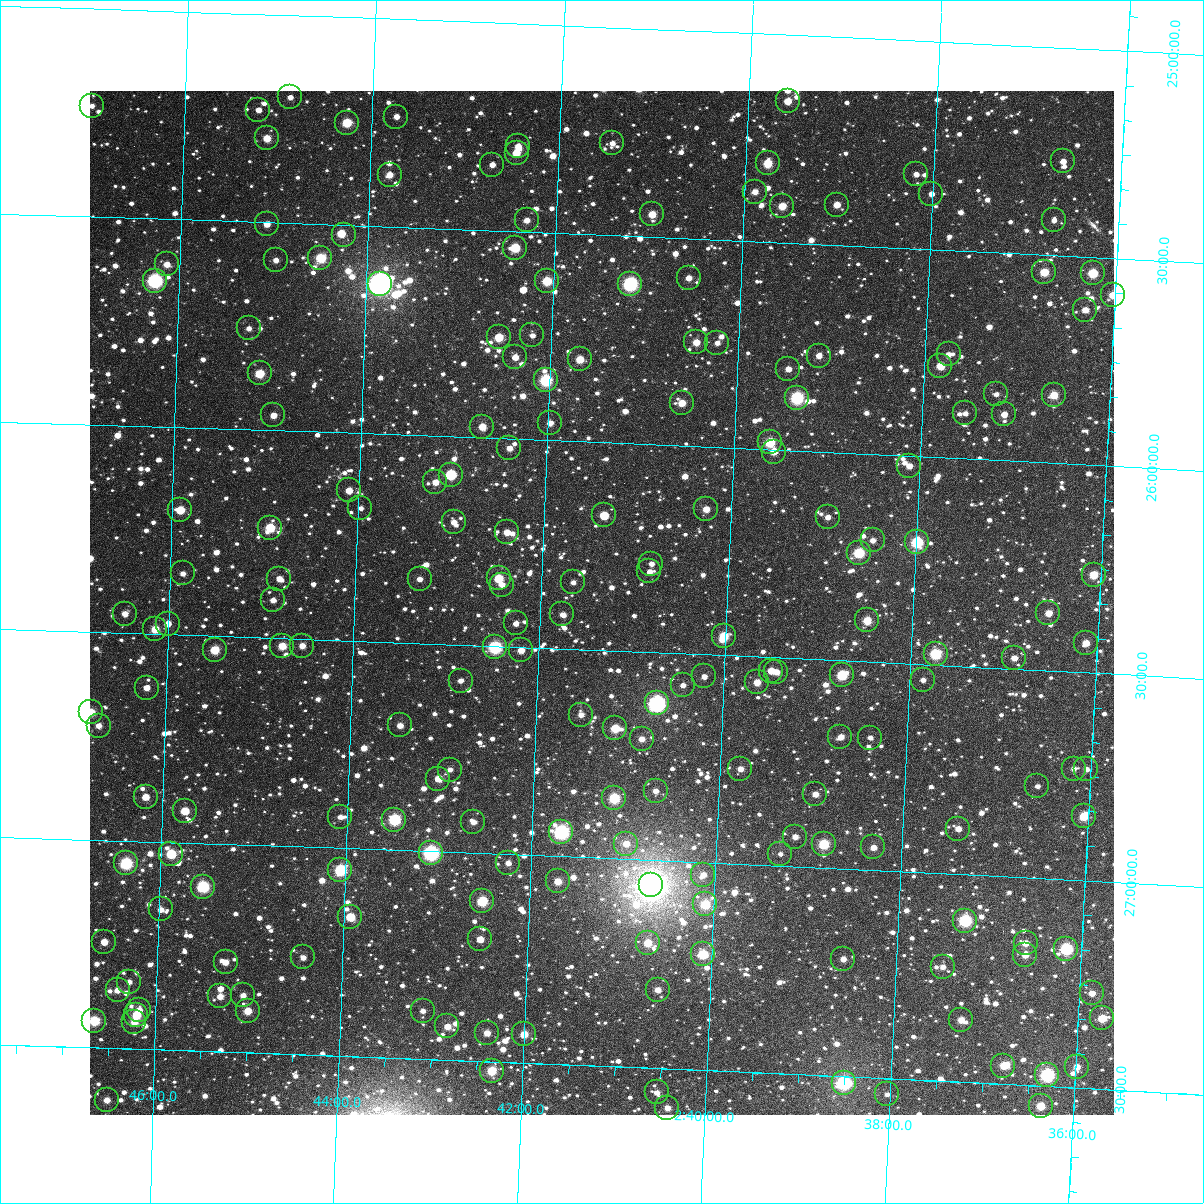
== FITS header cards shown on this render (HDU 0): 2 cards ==
NAXIS1  =                 1024
NAXIS2  =                 1024

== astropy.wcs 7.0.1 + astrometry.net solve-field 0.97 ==
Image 1024 x 1024 px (HDU 0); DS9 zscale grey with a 90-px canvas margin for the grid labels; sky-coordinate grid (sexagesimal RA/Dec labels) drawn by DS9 from the SOLVED WCS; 195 Tycho-2 reference stars matched to detected sources circled (green)
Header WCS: RA---TAN-SIP/DEC--TAN-SIP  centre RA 02:41:21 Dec +26:23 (40.34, +26.39 deg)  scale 8.67 arcsec/px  FOV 148.0' x 148.0'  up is +178 deg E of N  parity flipped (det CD > 0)
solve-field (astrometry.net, Tycho-2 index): VERIFIED the header's WCS against the Tycho-2 star catalogue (verified at 6 index scales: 16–195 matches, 0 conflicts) and refined it, rather than solving blind
Solved WCS: RA---TAN-SIP/DEC--TAN-SIP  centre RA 02:41:21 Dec +26:23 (40.34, +26.39 deg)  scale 8.67 arcsec/px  FOV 148.0' x 148.0'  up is +178 deg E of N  parity flipped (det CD > 0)
The solver's refit moves the header's centre by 0.16 arcsec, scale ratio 1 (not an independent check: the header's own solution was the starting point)
Tycho-2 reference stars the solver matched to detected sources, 195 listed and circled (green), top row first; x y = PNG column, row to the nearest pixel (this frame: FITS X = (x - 90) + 1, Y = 1024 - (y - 91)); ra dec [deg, ICRS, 3 dp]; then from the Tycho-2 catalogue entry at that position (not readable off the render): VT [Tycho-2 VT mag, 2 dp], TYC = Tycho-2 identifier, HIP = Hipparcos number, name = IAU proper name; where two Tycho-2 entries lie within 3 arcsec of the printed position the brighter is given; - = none
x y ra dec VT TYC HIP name
290 97 41.219 +25.197 11.80 1772-23-1 - -
788 101 39.896 +25.160 10.91 1772-310-1 - -
92 106 41.747 +25.233 11.62 1772-2-1 - -
258 110 41.303 +25.230 11.80 1772-739-1 - -
396 117 40.935 +25.235 11.40 1772-37-1 - -
347 123 41.067 +25.254 9.86 1772-756-1 - -
267 138 41.278 +25.298 10.74 1772-903-1 - -
612 143 40.358 +25.279 11.59 1772-139-1 - -
518 146 40.608 +25.296 10.91 1772-964-1 - -
517 153 40.611 +25.311 10.63 1772-669-1 - -
1063 161 39.157 +25.273 11.67 1771-454-1 - -
768 163 39.942 +25.311 9.99 1772-862-1 - -
492 165 40.675 +25.342 11.94 1772-659-1 - -
916 174 39.546 +25.321 12.17 1771-1215-1 - -
390 175 40.948 +25.375 11.20 1772-344-1 - -
755 192 39.973 +25.381 11.35 1772-222-1 - -
931 194 39.503 +25.367 12.25 1771-460-1 - -
837 205 39.754 +25.404 10.93 1771-994-1 - -
782 206 39.899 +25.413 10.59 1772-718-1 - -
652 214 40.244 +25.446 10.67 1772-732-1 - -
527 220 40.578 +25.472 11.32 1772-969-1 - -
1054 220 39.173 +25.416 12.27 1771-1190-1 - -
267 224 41.271 +25.504 11.35 1772-200-1 - -
344 235 41.065 +25.523 10.74 1772-986-1 12781 -
515 248 40.606 +25.539 9.73 1772-271-1 - -
320 258 41.125 +25.581 10.04 1772-676-1 - -
276 260 41.244 +25.590 11.66 1772-412-1 - -
167 264 41.534 +25.609 11.22 1772-216-1 - -
1044 272 39.191 +25.542 10.19 1771-1210-1 - -
1093 273 39.062 +25.539 9.80 1771-269-1 12131 -
689 278 40.140 +25.595 11.58 1772-293-1 - -
155 281 41.563 +25.650 7.97 1772-530-1 12926 -
547 281 40.517 +25.616 9.76 1772-396-1 - -
380 284 40.964 +25.638 6.40 1772-41-1 12744 -
630 284 40.295 +25.615 8.22 1772-976-1 12524 -
1113 295 39.007 +25.589 10.58 1771-691-1 - -
1085 310 39.077 +25.628 11.09 1771-338-1 - -
249 328 41.309 +25.757 12.11 1772-818-1 - -
532 335 40.551 +25.749 12.47 1772-202-1 - -
499 337 40.640 +25.757 10.13 1772-469-1 - -
696 342 40.112 +25.749 10.74 1772-6-1 - -
717 343 40.056 +25.748 12.39 1772-75-1 - -
949 354 39.437 +25.751 11.94 1771-658-1 - -
819 356 39.783 +25.769 11.55 1772-18-1 - -
515 357 40.594 +25.803 11.38 1772-12-1 - -
580 359 40.421 +25.802 10.63 1772-885-1 - -
940 366 39.457 +25.779 10.45 1771-780-1 - -
788 369 39.863 +25.804 11.43 1772-761-1 - -
260 373 41.276 +25.865 9.90 1772-575-1 - -
546 380 40.511 +25.856 8.84 1772-252-1 - -
996 394 39.304 +25.841 12.37 1771-636-1 - -
1054 395 39.150 +25.836 10.35 1771-287-1 - -
797 398 39.836 +25.872 8.80 1772-495-1 - -
682 403 40.144 +25.897 10.80 1772-44-1 - -
965 413 39.384 +25.891 11.96 1771-678-1 - -
1004 414 39.280 +25.888 11.30 1771-731-1 - -
273 415 41.235 +25.964 11.36 1772-228-1 - -
550 423 40.494 +25.958 11.55 1772-368-1 - -
482 427 40.675 +25.973 10.57 1772-428-1 - -
770 442 39.903 +25.982 9.57 1772-254-1 - -
509 448 40.600 +26.023 11.35 1772-427-1 - -
774 452 39.892 +26.005 11.22 1772-38-1 - -
909 466 39.527 +26.024 11.28 1771-1247-1 - -
451 475 40.755 +26.092 10.12 1772-502-1 - -
435 482 40.795 +26.111 11.12 1772-551-1 - -
349 490 41.026 +26.139 11.40 1772-48-1 - -
360 508 40.993 +26.180 11.95 1772-720-1 - -
706 509 40.066 +26.150 10.99 1772-261-1 - -
180 510 41.477 +26.199 10.24 1772-431-1 - -
604 515 40.339 +26.175 10.61 1772-42-1 - -
828 517 39.740 +26.156 12.21 1771-472-1 - -
454 522 40.742 +26.206 11.70 1772-845-1 - -
270 528 41.234 +26.235 9.84 1772-592-1 - -
507 532 40.598 +26.225 11.13 1772-145-1 - -
873 540 39.616 +26.207 11.90 1771-1008-1 - -
917 542 39.497 +26.206 8.91 1771-238-1 12270 -
859 553 39.651 +26.239 9.40 1771-682-1 - -
651 564 40.208 +26.287 11.96 1776-1077-1 - -
649 571 40.211 +26.305 11.99 1776-915-1 - -
183 573 41.465 +26.352 11.74 1776-811-1 - -
1094 575 39.019 +26.264 10.20 1775-1517-1 - -
499 578 40.616 +26.337 10.02 1776-1028-1 - -
279 579 41.205 +26.357 11.31 1776-808-1 - -
420 579 40.828 +26.346 12.13 1776-868-1 - -
573 582 40.415 +26.339 12.01 1776-1142-1 - -
502 585 40.606 +26.352 12.97 1776-1374-1 - -
273 600 41.220 +26.409 11.54 1776-795-1 - -
1048 613 39.135 +26.361 11.00 1775-1214-1 - -
125 614 41.617 +26.453 11.32 1776-959-1 - -
562 614 40.441 +26.417 12.13 1776-1319-1 - -
867 620 39.621 +26.400 10.53 1775-890-1 - -
516 623 40.565 +26.444 11.78 1776-1047-1 - -
168 624 41.501 +26.474 11.06 1776-935-1 - -
155 629 41.533 +26.488 10.65 1776-1215-1 - -
724 636 40.004 +26.454 9.83 1776-1150-1 - -
1086 643 39.030 +26.429 10.87 1775-1325-1 - -
282 646 41.191 +26.519 10.51 1776-1238-1 - -
302 646 41.137 +26.516 11.22 1776-1252-1 - -
495 647 40.618 +26.503 8.60 1776-1388-1 - -
215 650 41.372 +26.533 9.89 1776-984-1 - -
521 650 40.548 +26.508 11.45 1776-1307-1 - -
936 654 39.432 +26.474 9.14 1775-1160-1 - -
1014 658 39.221 +26.474 11.91 1775-1569-1 - -
771 671 39.873 +26.532 11.02 1776-912-1 - -
776 672 39.859 +26.534 11.33 1776-645-1 - -
842 675 39.682 +26.535 9.44 1775-1429-1 - -
704 676 40.052 +26.553 11.59 1776-1166-1 - -
923 680 39.463 +26.537 12.11 1775-937-1 - -
461 681 40.707 +26.587 12.26 1776-830-1 - -
757 682 39.909 +26.561 11.15 1776-1369-1 - -
683 685 40.109 +26.576 11.99 1776-1104-1 - -
147 688 41.552 +26.629 11.61 1776-815-1 - -
657 703 40.176 +26.622 7.90 1776-934-1 12491 -
91 712 41.701 +26.693 10.34 1776-717-1 - -
581 715 40.380 +26.657 11.47 1776-1192-1 - -
400 725 40.866 +26.700 11.14 1776-1163-1 - -
99 726 41.678 +26.725 11.34 1776-1105-1 - -
615 728 40.287 +26.687 10.06 1776-1088-1 - -
840 737 39.678 +26.684 12.48 1775-1058-1 - -
870 738 39.598 +26.682 12.31 1775-956-1 - -
642 739 40.214 +26.710 11.44 1776-1197-1 - -
740 769 39.944 +26.771 11.42 1776-1279-1 - -
1074 769 39.046 +26.733 11.83 1775-848-1 - -
1086 769 39.011 +26.732 12.06 1775-1350-1 - -
450 770 40.727 +26.802 11.73 1776-985-1 - -
438 779 40.759 +26.824 11.02 1776-642-1 - -
1037 786 39.141 +26.779 12.16 1775-969-1 - -
656 791 40.170 +26.833 11.50 1776-1066-1 - -
815 794 39.739 +26.824 12.39 1775-1012-1 - -
146 797 41.546 +26.893 10.97 1776-789-1 - -
614 798 40.281 +26.855 9.38 1776-1148-1 - -
185 811 41.438 +26.923 10.77 1776-1358-1 - -
1084 816 39.012 +26.846 10.23 1775-1128-1 - -
340 817 41.018 +26.925 12.02 1776-841-1 - -
394 820 40.872 +26.927 8.91 1776-1061-1 12721 -
473 822 40.658 +26.926 11.61 1776-820-1 - -
958 829 39.349 +26.891 12.12 1775-983-1 - -
561 832 40.420 +26.941 8.27 1776-706-1 12571 -
795 837 39.788 +26.929 12.06 1776-655-1 - -
626 844 40.244 +26.963 11.44 1776-1217-1 - -
824 844 39.710 +26.944 9.63 1775-854-1 - -
873 847 39.576 +26.946 12.13 1775-1203-1 - -
431 853 40.770 +27.004 8.10 1776-689-1 12696 -
171 854 41.472 +27.028 9.61 1776-976-1 - -
780 854 39.826 +26.972 13.30 1776-1099-1 - -
126 863 41.593 +27.054 8.81 1776-776-1 - -
508 863 40.560 +27.021 12.71 1776-849-1 - -
340 870 41.013 +27.053 8.90 1776-1131-1 - -
703 875 40.031 +27.029 11.53 1776-933-1 - -
558 881 40.425 +27.061 10.76 1776-941-1 - -
651 885 40.171 +27.061 5.31 1776-1396-1 12489 -
203 887 41.383 +27.104 8.92 1776-1259-1 - -
482 901 40.626 +27.115 9.36 1776-1134-1 - -
705 904 40.023 +27.101 9.76 1776-1256-1 - -
161 909 41.495 +27.163 12.09 1776-679-1 - -
350 917 40.981 +27.165 10.19 1776-991-1 - -
965 921 39.318 +27.112 8.69 1775-1082-1 12214 -
480 939 40.628 +27.207 11.07 1776-1350-1 - -
104 942 41.645 +27.245 10.91 1776-897-1 - -
648 943 40.174 +27.199 10.46 1776-661-1 - -
1026 943 39.152 +27.158 10.91 1775-997-1 - -
1066 949 39.041 +27.167 8.71 1775-1281-1 12124 -
703 954 40.022 +27.222 9.69 1776-1190-1 - -
1025 955 39.151 +27.186 11.15 1775-1236-1 - -
303 957 41.106 +27.267 12.09 1776-817-1 - -
843 959 39.643 +27.218 11.65 1775-1184-1 - -
226 962 41.315 +27.284 11.39 1776-1198-1 - -
943 967 39.373 +27.225 11.61 1775-959-1 - -
129 982 41.574 +27.339 11.95 1776-1089-1 - -
118 990 41.605 +27.360 11.62 1776-346-1 - -
658 990 40.141 +27.312 11.35 1776-917-1 - -
1092 993 38.966 +27.270 11.28 1775-1459-1 - -
243 995 41.264 +27.363 11.84 1776-494-1 - -
220 996 41.326 +27.367 11.50 1776-332-1 - -
139 1010 41.546 +27.406 11.28 1776-407-1 - -
248 1011 41.251 +27.400 10.45 1776-378-1 - -
423 1011 40.776 +27.385 12.06 1776-365-1 - -
136 1015 41.552 +27.418 10.14 1776-404-1 - -
1102 1018 38.935 +27.329 10.30 1775-1299-1 - -
961 1020 39.316 +27.351 11.11 1775-904-1 - -
94 1021 41.666 +27.436 9.70 1776-444-1 - -
134 1022 41.557 +27.435 10.57 1776-434-1 - -
447 1026 40.707 +27.420 11.41 1776-397-1 - -
487 1033 40.600 +27.432 11.30 1776-363-1 - -
524 1034 40.499 +27.431 10.50 1776-370-1 - -
1003 1066 39.195 +27.455 10.74 1775-167-1 - -
1077 1067 38.996 +27.449 11.25 1775-309-1 - -
492 1071 40.582 +27.522 9.82 1776-481-1 - -
1047 1075 39.075 +27.472 8.18 1775-269-1 - -
844 1083 39.625 +27.515 8.32 1775-633-1 - -
657 1092 40.132 +27.559 11.80 1776-251-1 - -
887 1094 39.508 +27.538 12.61 1775-549-1 - -
107 1100 41.625 +27.625 11.24 1776-244-1 - -
1041 1106 39.089 +27.548 10.18 1775-561-1 - -
667 1108 40.102 +27.595 11.31 1776-335-1 - -